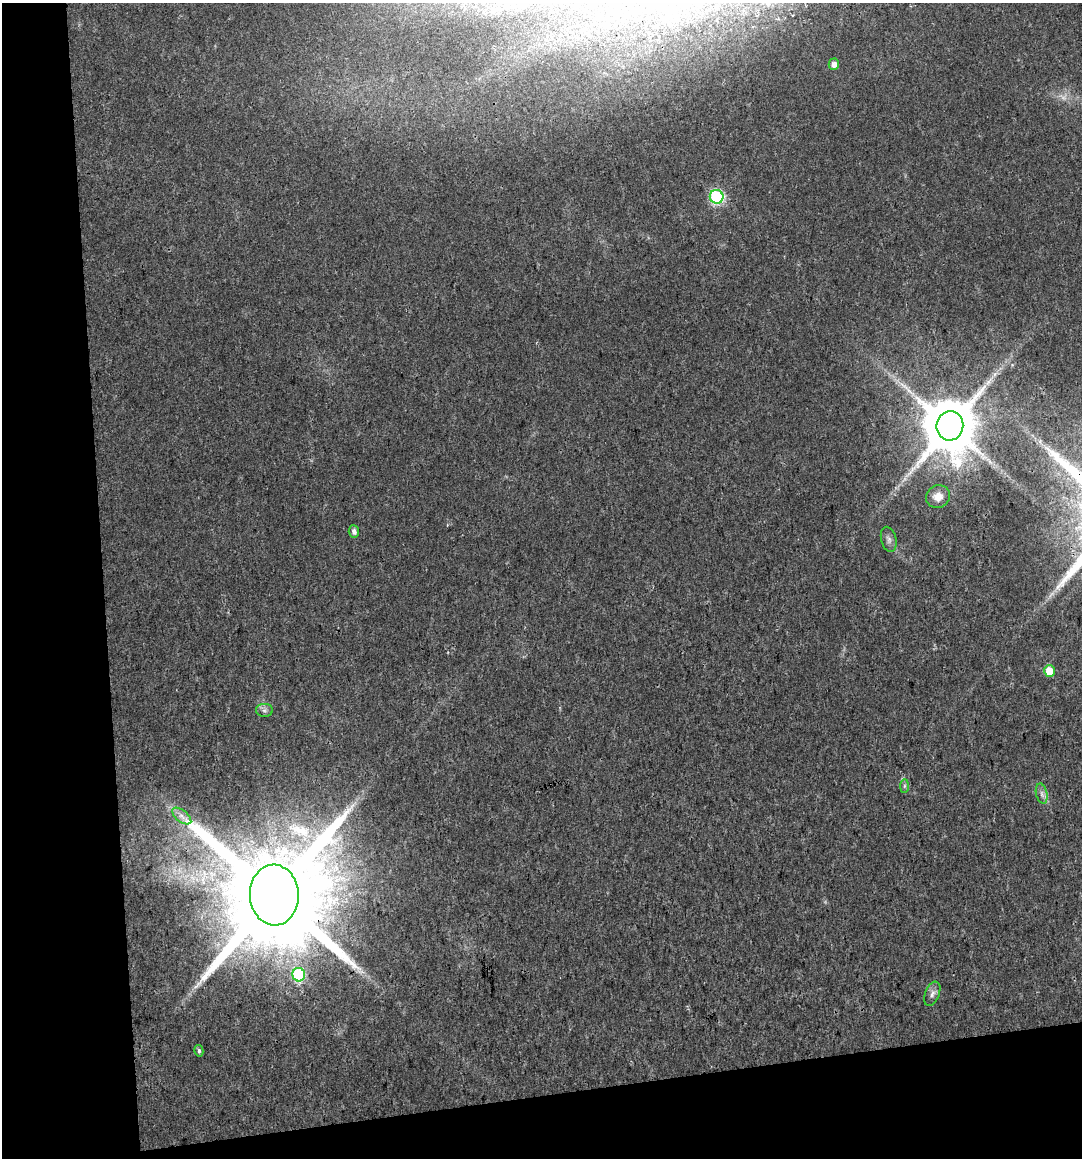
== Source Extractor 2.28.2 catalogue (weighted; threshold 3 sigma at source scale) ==
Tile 3 of 2 x 2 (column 1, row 2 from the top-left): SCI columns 28-1107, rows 2-1157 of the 2202 x 2314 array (HDU 1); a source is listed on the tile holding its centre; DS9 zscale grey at full resolution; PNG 1084 x 1160 px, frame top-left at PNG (2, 3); each listed source drawn as its Kron ellipse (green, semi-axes under 4 px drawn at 4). Shown black and unused: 15% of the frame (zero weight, under 3 of 5 exposures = <1% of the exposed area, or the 3 px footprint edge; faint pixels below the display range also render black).
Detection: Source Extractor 2.28.2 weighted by HDU 2 'WHT'; one run over the whole footprint, this tile lists its part. Background 0.0126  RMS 0.0034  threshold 0.0154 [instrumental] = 3 sigma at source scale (4.5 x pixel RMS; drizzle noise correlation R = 1.50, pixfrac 1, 0.0396/0.0396 arcsec/px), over >= 5 px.
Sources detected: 17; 2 too faint to see at this stretch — neither listed nor drawn; the other 15 listed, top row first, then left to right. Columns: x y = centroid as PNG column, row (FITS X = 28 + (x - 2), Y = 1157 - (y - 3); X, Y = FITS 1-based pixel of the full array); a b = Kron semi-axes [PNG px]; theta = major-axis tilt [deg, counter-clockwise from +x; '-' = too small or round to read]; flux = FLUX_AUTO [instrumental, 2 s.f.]
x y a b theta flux
834 64 5 5 - 2.4
717 197 7 6 - 53
950 426 14 13 - 2600
938 496 12 11 - 4
354 531 6 5 - 1.6
889 539 13 7 -75 1.6
1049 671 6 5 - 6.4
264 710 8 6 1 1.1
904 786 7 4 89 0.71
1042 794 10 5 -77 1.3
182 816 11 5 -38 1.9
274 895 30 24 -88 12000
299 975 6 6 - 39
932 994 13 7 68 1.7
199 1051 6 4 -76 0.64
Overlapping masked pixels (flux is a lower limit): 1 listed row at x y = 274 895